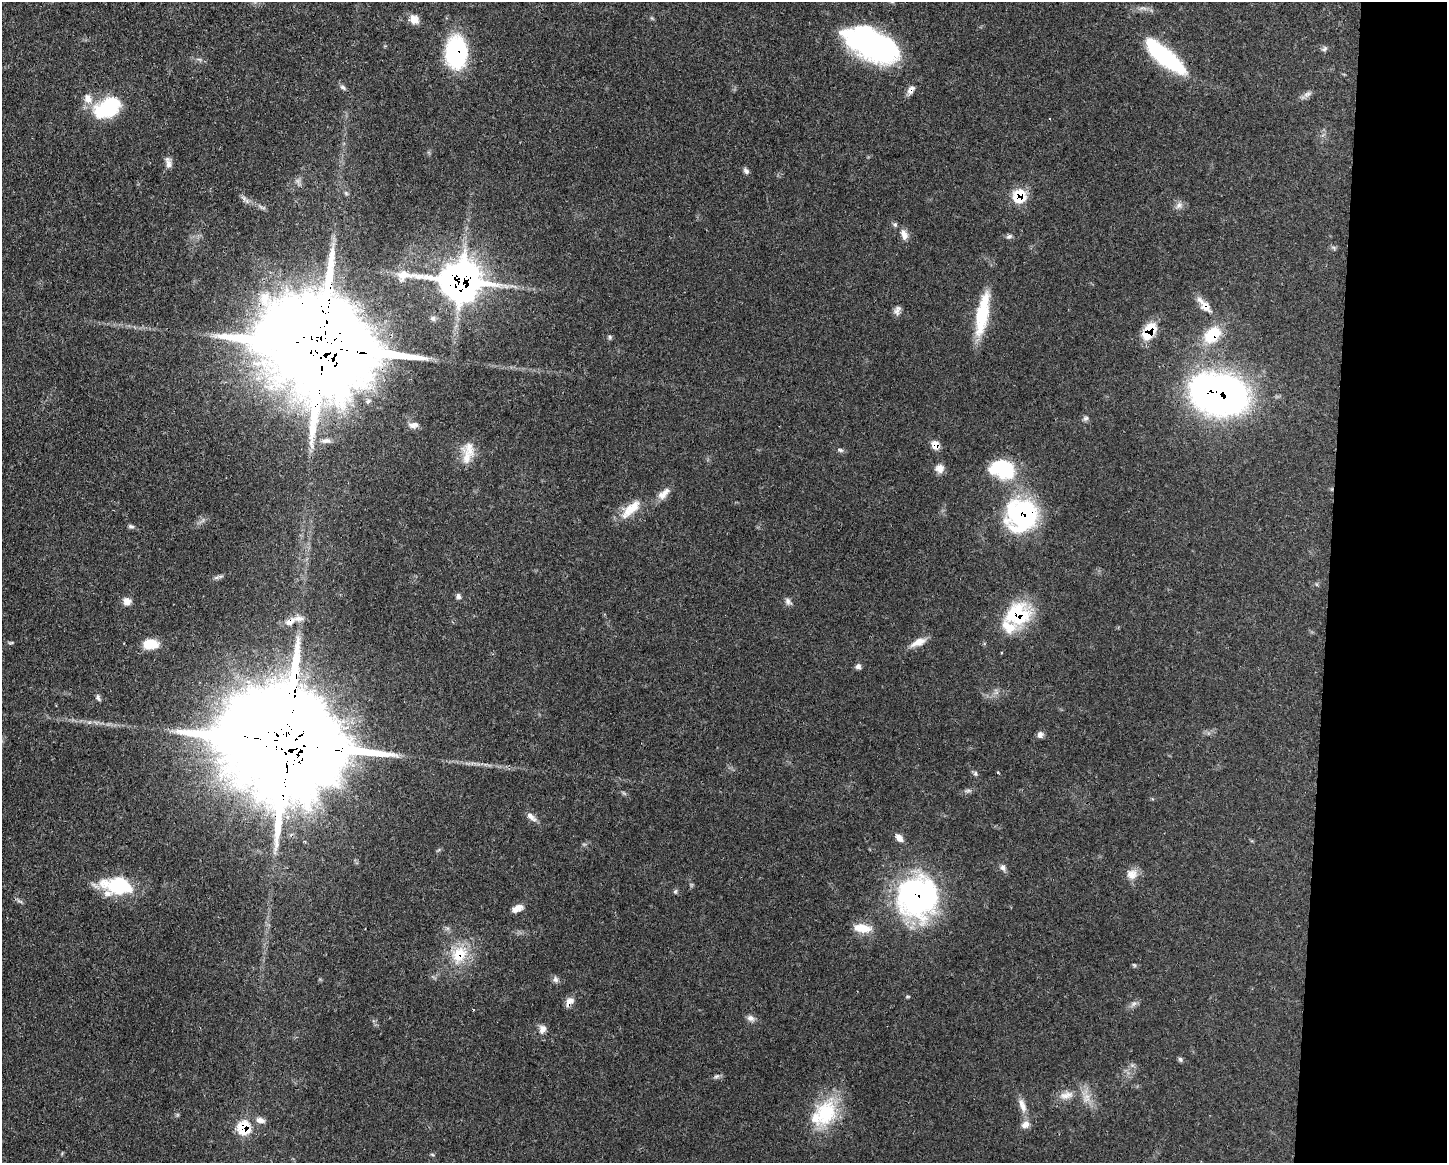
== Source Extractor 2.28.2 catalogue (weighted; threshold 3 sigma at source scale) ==
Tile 9 of 3 x 4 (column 3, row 3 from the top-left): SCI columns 3001-4445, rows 1168-2328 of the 4670 x 4658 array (HDU 1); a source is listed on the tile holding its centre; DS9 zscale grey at full resolution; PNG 1449 x 1165 px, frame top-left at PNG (2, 2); no overlay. Shown black and unused: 8% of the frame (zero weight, under 3 of 4 exposures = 1% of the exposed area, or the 3 px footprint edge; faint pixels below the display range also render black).
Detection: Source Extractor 2.28.2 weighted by HDU 2 'WHT'; one run over the whole footprint, this tile lists its part. Background 0.0552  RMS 0.0032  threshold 0.0146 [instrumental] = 3 sigma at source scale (4.5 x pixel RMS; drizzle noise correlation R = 1.50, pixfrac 1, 0.05/0.05 arcsec/px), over >= 5 px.
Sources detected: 87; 2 too faint to see at this stretch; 2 inside a brighter object's white glare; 1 cosmic-ray / hot-pixel residue — not listed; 6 inside a brighter listed object's ellipse — not listed separately; the other 76 listed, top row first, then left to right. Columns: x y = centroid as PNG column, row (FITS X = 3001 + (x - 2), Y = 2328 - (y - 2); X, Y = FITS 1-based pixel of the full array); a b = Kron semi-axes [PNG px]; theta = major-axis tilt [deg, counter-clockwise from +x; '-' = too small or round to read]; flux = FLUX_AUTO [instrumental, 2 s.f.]
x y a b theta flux
414 19 11 9 -37 3.5
872 44 55 26 -25 76
1325 49 8 6 42 0.75
456 52 30 19 -90 38
1165 56 44 13 -39 39
343 87 9 6 -39 0.85
911 90 12 7 55 1.8
1307 94 13 7 27 1.4
107 108 33 22 30 20
168 162 16 7 -80 1.8
746 171 9 6 -52 0.93
346 193 7 4 -46 0.52
1020 196 12 11 - 11
244 198 9 6 -51 1.1
1179 205 10 7 45 1.4
904 234 15 8 -71 2.3
1009 236 8 5 35 0.77
1334 248 6 4 -71 0.5
461 280 18 13 -5 750
1205 307 18 11 -48 3.8
897 310 13 7 65 1.4
982 314 52 13 80 16
1149 331 20 11 58 9.8
1212 335 25 17 44 11
610 337 6 5 - 0.53
321 347 43 23 -10 12000
1219 394 47 32 -13 180
1085 418 8 7 - 0.84
414 425 13 8 5 1.7
326 441 14 6 5 1.7
935 445 11 8 -68 2.8
469 448 23 15 -75 4.9
840 450 9 5 -16 0.75
940 468 11 10 - 2.2
1002 469 28 20 -16 21
664 494 20 9 43 2.9
631 509 31 11 43 6.9
1022 515 34 32 47 49
131 526 9 5 -12 0.71
216 577 9 4 19 0.8
458 596 8 6 -73 0.92
127 601 10 9 - 2
788 601 9 7 -75 1.2
1017 615 29 25 27 22
290 621 17 9 31 3
918 642 22 8 24 3.4
150 644 16 10 2 6.5
858 666 7 6 - 1.1
98 697 8 6 -66 0.9
89 722 7 4 -17 0.7
1040 735 9 7 52 1.3
285 743 46 26 -9 14000
975 774 7 5 -90 0.62
968 791 9 4 9 0.77
531 817 16 7 -43 1.8
899 838 10 7 -47 2.2
1003 867 10 7 -72 1.2
1132 874 15 14 - 3.2
117 886 36 20 -4 20
917 897 45 43 72 73
517 908 13 7 23 2.7
863 928 22 10 -7 5.5
459 955 27 20 59 12
1134 965 6 4 -45 0.43
555 979 9 6 -80 1
569 1002 13 8 57 2.3
750 1018 11 8 -26 1.5
542 1029 12 9 75 2
1180 1059 7 5 -74 0.6
717 1076 9 4 35 0.77
1066 1095 22 10 12 3.9
1022 1106 21 8 -71 2.9
826 1113 39 27 69 20
260 1120 12 7 -14 1.9
244 1127 10 9 - 14
432 1154 6 3 -20 0.39
Overlapping masked pixels (flux is a lower limit): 18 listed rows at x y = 456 52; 911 90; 1020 196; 461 280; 1205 307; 1149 331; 1212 335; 321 347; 1219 394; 935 445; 1022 515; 1017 615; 290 621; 285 743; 917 897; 459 955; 569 1002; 244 1127
Isophote crosses this tile's border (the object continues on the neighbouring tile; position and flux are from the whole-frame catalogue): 1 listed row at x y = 872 44